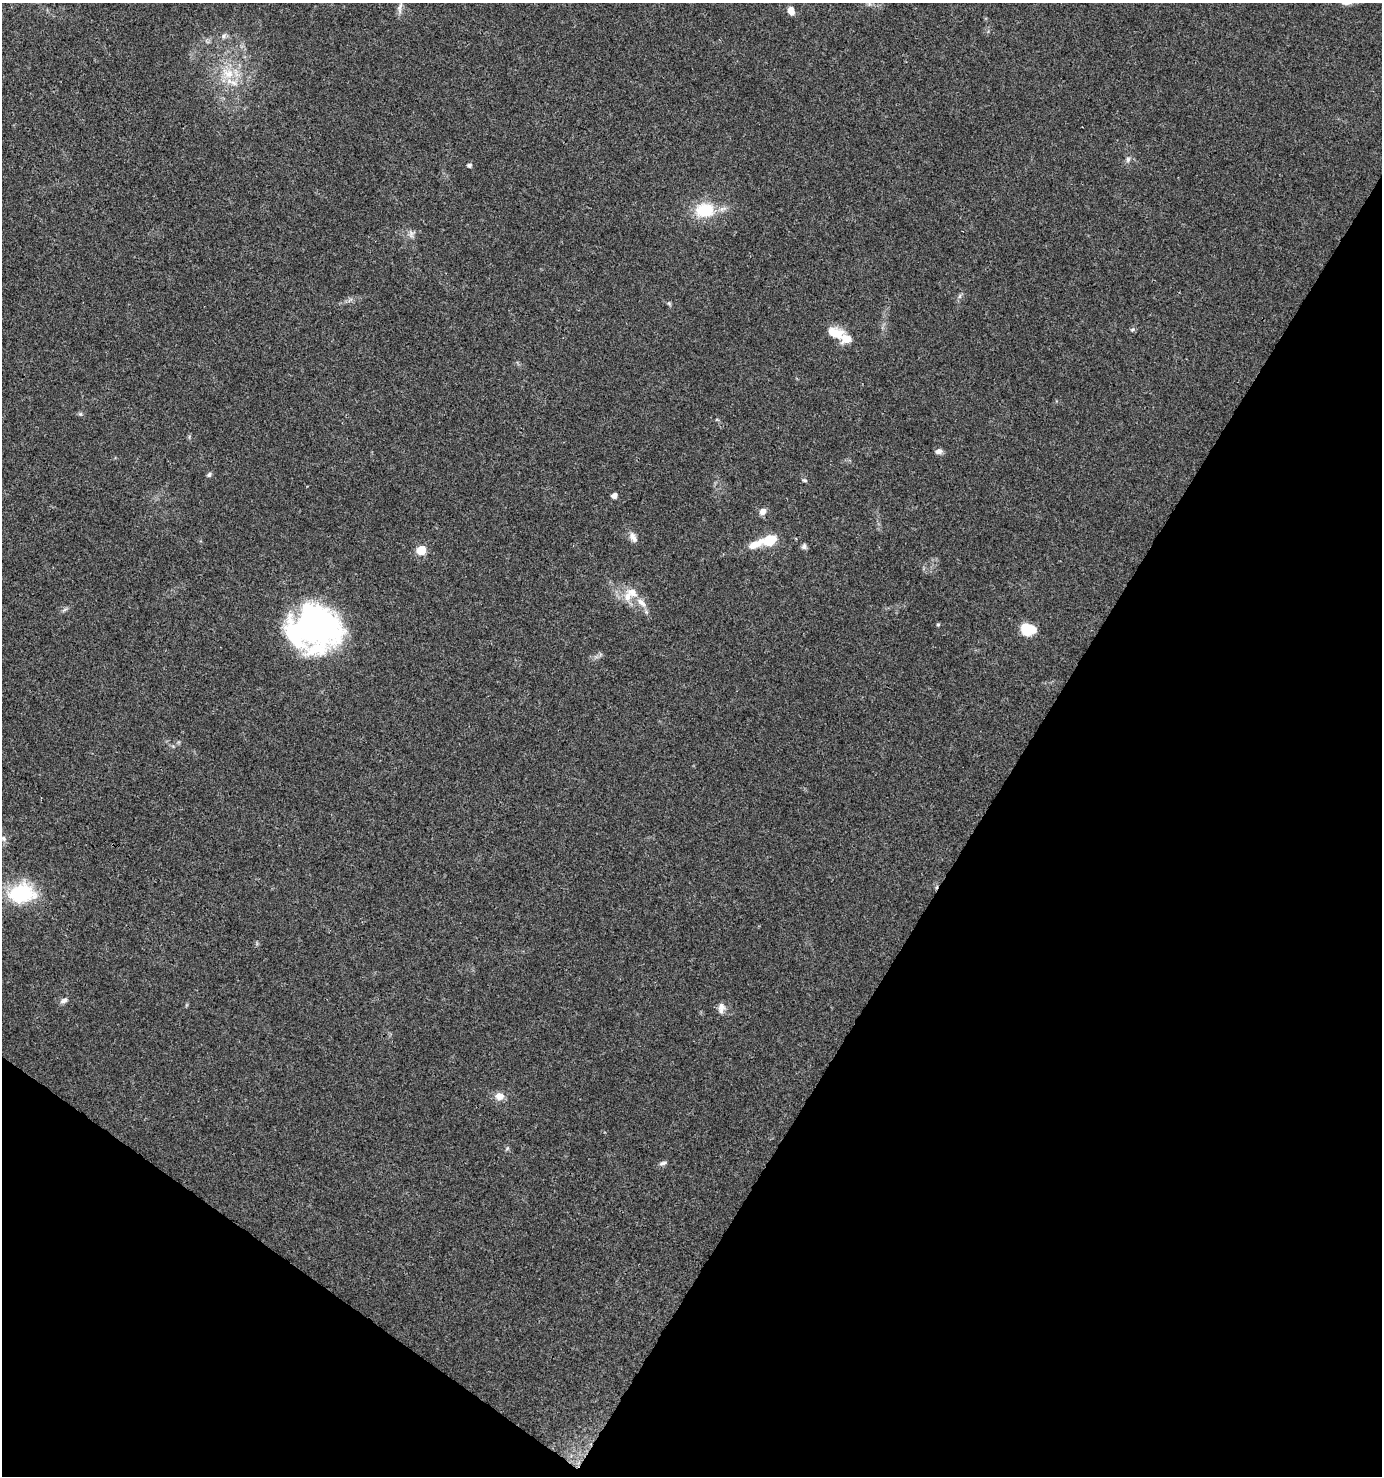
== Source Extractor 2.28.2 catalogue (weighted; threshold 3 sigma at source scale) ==
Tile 15 of 4 x 4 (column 3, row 4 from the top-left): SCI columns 3018-4397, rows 1-1474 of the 5966 x 5903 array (HDU 1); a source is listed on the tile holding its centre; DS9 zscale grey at full resolution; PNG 1384 x 1478 px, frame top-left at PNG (2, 3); no overlay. Shown black and unused: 32% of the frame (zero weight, under 3 of 4 exposures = <1% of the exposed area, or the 3 px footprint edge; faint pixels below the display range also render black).
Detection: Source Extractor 2.28.2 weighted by HDU 2 'WHT'; one run over the whole footprint, this tile lists its part. Background 0.0416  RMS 0.0036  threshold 0.0164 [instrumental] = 3 sigma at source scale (4.5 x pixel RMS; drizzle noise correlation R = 1.50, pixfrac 1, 0.0396/0.0396 arcsec/px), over >= 5 px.
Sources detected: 40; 2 inside a brighter object's white glare — not listed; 3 inside a brighter listed object's ellipse — not listed separately; the other 35 listed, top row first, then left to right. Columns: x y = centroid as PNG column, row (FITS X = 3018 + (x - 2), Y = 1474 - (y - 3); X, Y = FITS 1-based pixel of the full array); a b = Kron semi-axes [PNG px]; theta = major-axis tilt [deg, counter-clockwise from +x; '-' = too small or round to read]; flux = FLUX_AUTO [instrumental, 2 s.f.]
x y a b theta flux
400 8 20 5 82 1.9
791 11 8 6 -71 2.9
223 36 7 4 88 0.74
228 73 20 14 -27 8.4
1128 159 8 6 75 1
469 165 5 4 - 0.81
704 210 23 17 4 14
411 234 10 7 -80 1.5
960 296 7 4 71 0.71
669 303 5 5 - 0.53
1132 330 6 5 - 0.6
835 333 22 13 -15 6.6
80 414 6 5 - 0.56
939 451 9 7 14 1.4
209 475 6 6 - 0.81
805 480 6 5 - 0.61
614 495 5 5 - 2
763 511 8 7 - 2
633 537 15 8 -60 2.2
769 540 11 9 16 11
755 544 21 9 25 4.9
804 546 8 7 - 0.98
421 550 6 5 - 15
627 596 16 10 87 4.2
641 603 17 8 -47 3.2
65 609 9 4 30 0.8
938 625 4 4 - 0.47
314 626 55 40 -57 83
1028 629 17 12 -6 7.4
3 838 8 6 -48 1.1
21 893 37 25 5 23
64 1000 10 6 29 1.3
721 1008 14 8 81 2.2
499 1096 11 9 -5 3.2
663 1163 10 5 17 0.99